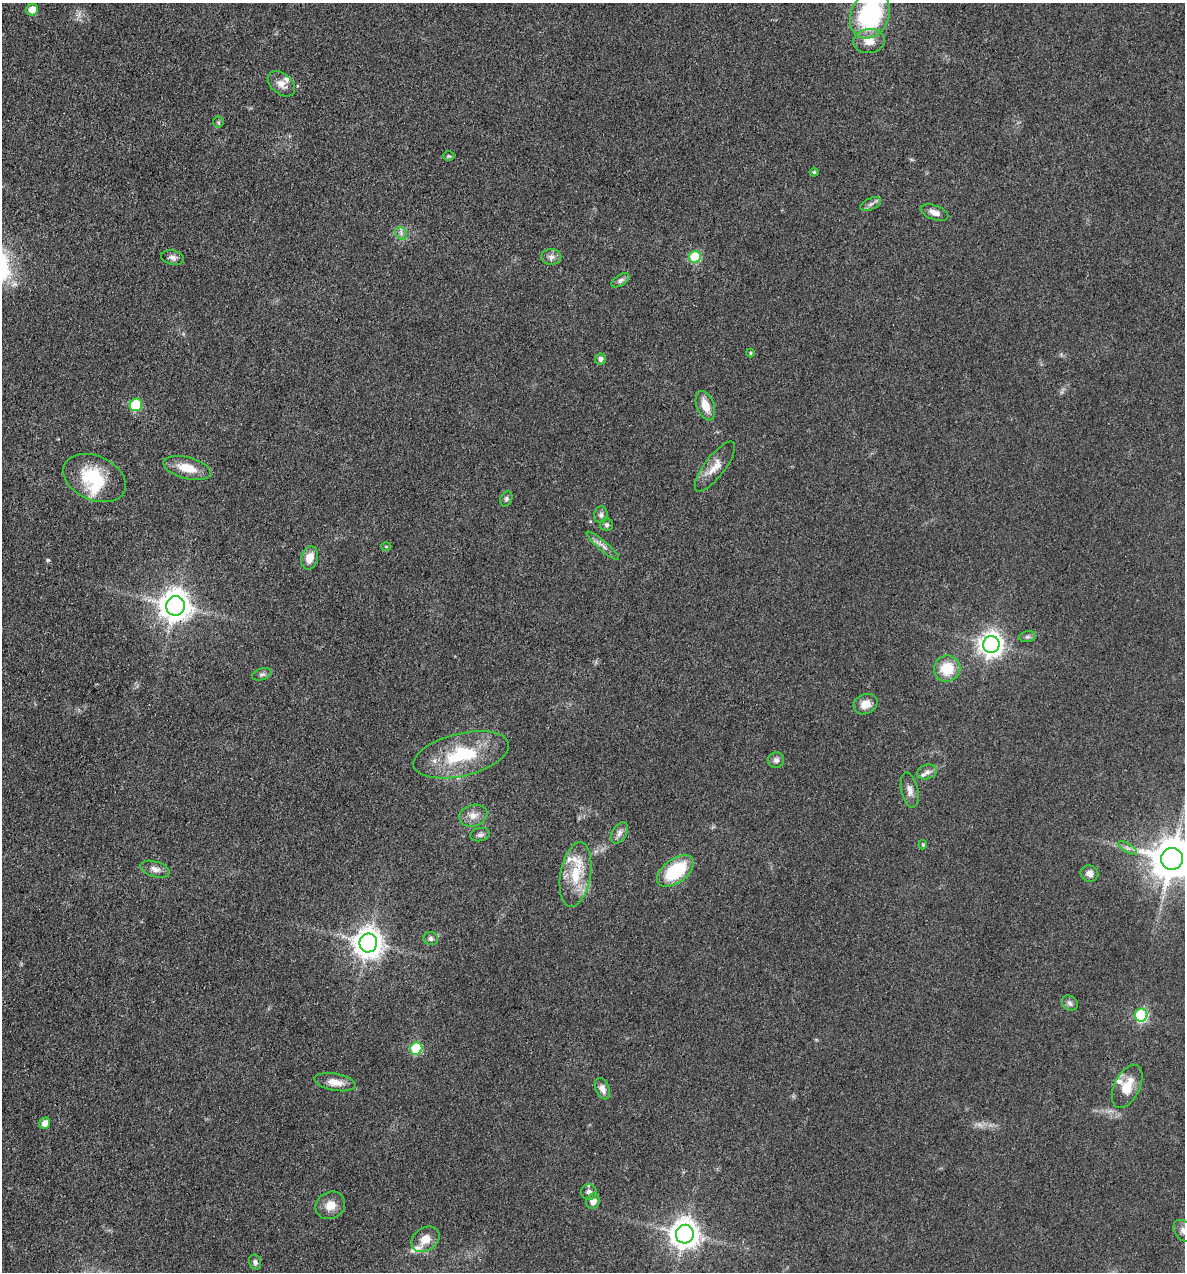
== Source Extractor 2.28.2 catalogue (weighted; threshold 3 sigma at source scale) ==
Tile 11 of 4 x 4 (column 3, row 3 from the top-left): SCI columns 2611-3793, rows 1272-2541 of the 5098 x 5081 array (HDU 1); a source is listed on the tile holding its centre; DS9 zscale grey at full resolution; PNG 1187 x 1274 px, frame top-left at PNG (2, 3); each listed source drawn as its Kron ellipse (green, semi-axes under 4 px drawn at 4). Shown black and unused: <1% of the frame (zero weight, under 3 of 4 exposures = <1% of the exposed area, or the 3 px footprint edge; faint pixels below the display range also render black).
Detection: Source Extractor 2.28.2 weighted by HDU 2 'WHT'; one run over the whole footprint, this tile lists its part. Background 0.078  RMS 0.0068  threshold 0.0305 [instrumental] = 3 sigma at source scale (4.5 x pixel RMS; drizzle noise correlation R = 1.50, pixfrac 1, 0.05/0.05 arcsec/px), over >= 5 px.
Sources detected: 71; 1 too faint to see at this stretch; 1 cosmic-ray / hot-pixel residue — neither listed nor drawn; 6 inside a brighter listed object's ellipse — not listed separately; the other 63 listed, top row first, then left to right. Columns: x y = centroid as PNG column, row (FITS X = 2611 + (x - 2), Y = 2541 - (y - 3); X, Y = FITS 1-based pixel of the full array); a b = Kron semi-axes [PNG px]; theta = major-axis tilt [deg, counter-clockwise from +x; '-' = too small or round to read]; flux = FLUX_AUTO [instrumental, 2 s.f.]
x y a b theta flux
32 10 6 5 - 7.1
870 15 24 19 65 81
869 41 16 12 7 8.6
281 84 15 10 -39 5.8
218 122 5 5 - 1
449 156 6 4 0 0.9
814 172 4 4 - 1.1
871 204 11 5 25 2.4
935 213 14 7 -19 4.5
401 233 7 5 -50 1.9
551 257 10 7 1 3
695 257 6 6 - 40
173 258 11 7 -13 2.8
620 280 10 5 34 2.2
750 353 4 4 - 0.86
600 359 5 5 - 2.5
136 405 6 6 - 41
705 406 15 8 -69 10
715 467 30 10 53 9.3
187 468 24 10 -14 13
95 478 33 22 -24 35
506 499 8 5 64 1.6
601 515 8 6 85 2.3
607 525 6 6 - 1.8
386 546 5 3 - 0.54
603 546 21 5 -41 3.8
310 558 12 8 74 7.7
175 606 10 9 - 1100
1027 637 8 5 6 1.7
991 644 8 8 - 570
947 669 13 13 - 18
262 674 10 5 18 1.8
866 704 12 9 25 7.8
461 755 49 21 14 45
776 760 8 7 - 2.6
927 772 10 7 20 3.1
910 790 18 8 -78 4.6
473 816 14 10 15 5.9
619 833 11 7 59 3.1
480 835 10 6 10 2.1
923 845 5 4 - 0.83
1128 848 11 4 -33 2.3
1172 859 11 11 - 2400
155 869 15 7 -16 4.1
675 871 21 12 36 38
1089 873 9 8 - 4.1
575 875 33 15 81 24
431 939 7 6 - 1.8
368 943 9 9 - 920
1070 1003 8 7 - 2.4
1141 1015 6 6 - 85
416 1049 6 6 - 49
335 1082 21 8 -10 7.8
1127 1086 23 12 64 15
602 1089 11 6 -67 4.3
45 1123 6 5 - 5.7
589 1192 8 7 - 2.8
593 1201 8 6 70 4.8
330 1205 15 13 29 8.1
1184 1231 12 9 -48 4.2
685 1234 9 9 - 900
425 1239 15 11 35 8.2
255 1262 8 6 -76 2.1
Overlapping masked pixels (flux is a lower limit): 1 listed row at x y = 175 606
Isophote crosses this tile's border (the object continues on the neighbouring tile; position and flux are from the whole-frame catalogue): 3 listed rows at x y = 870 15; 1172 859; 1184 1231